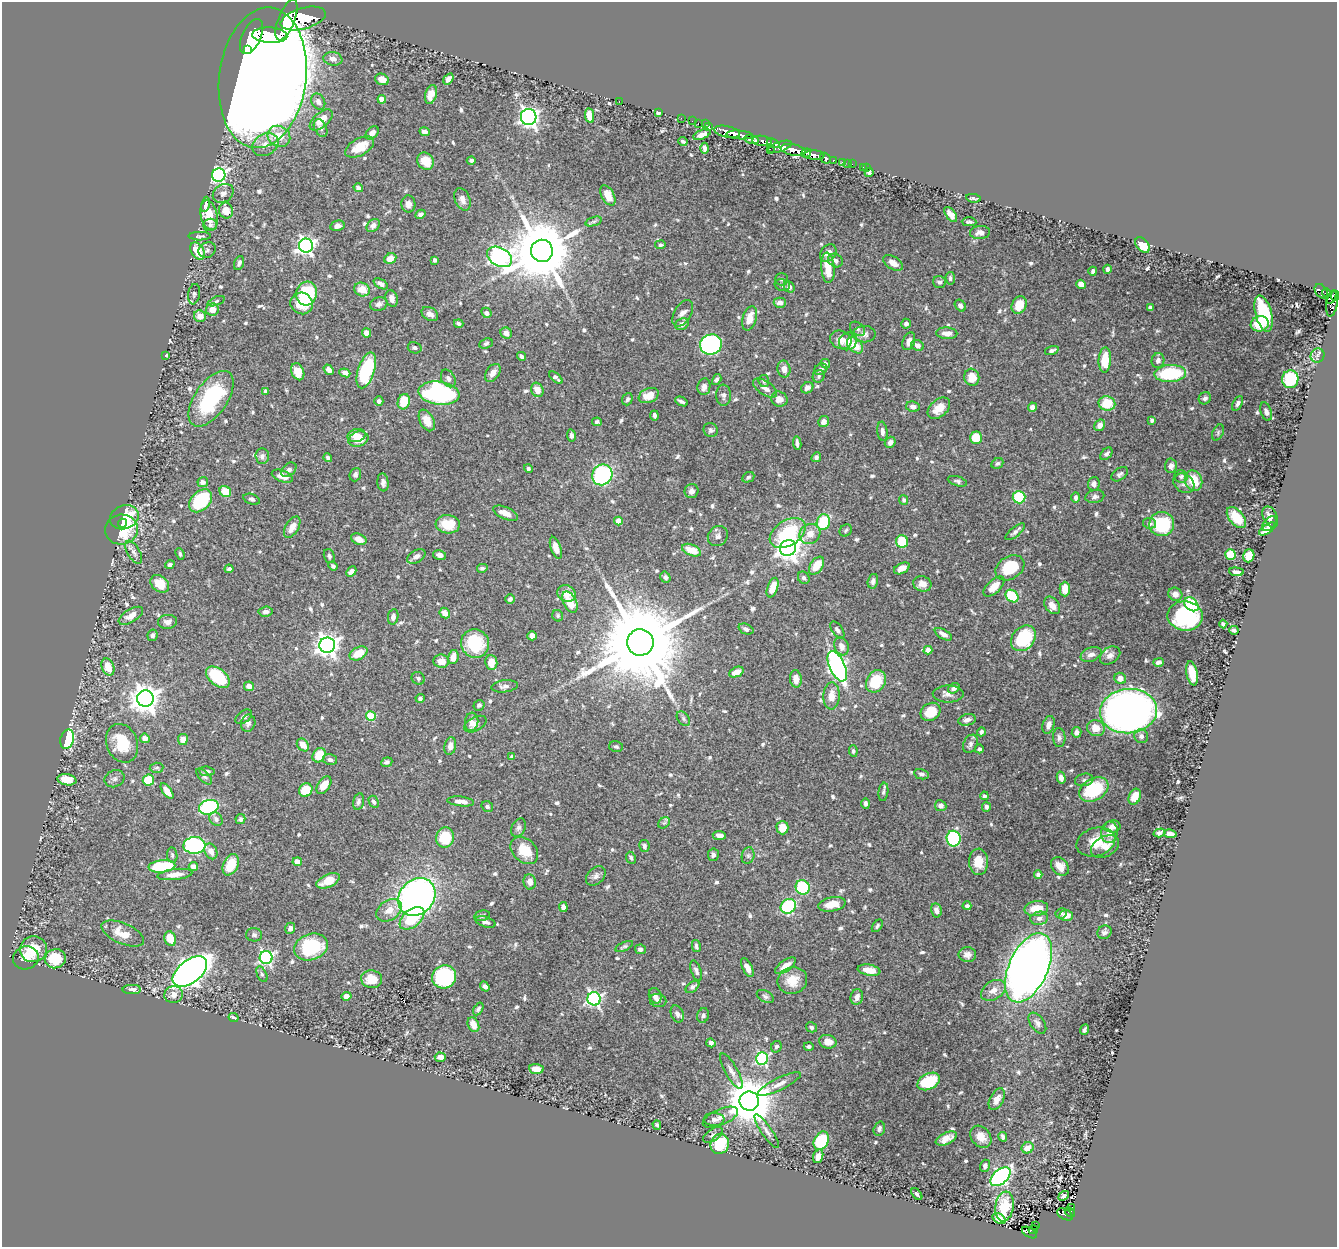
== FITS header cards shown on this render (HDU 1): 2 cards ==
NAXIS1  =                 1335
NAXIS2  =                 1245

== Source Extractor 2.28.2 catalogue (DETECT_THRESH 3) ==
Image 1335 x 1245 px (HDU 1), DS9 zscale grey, 1 PNG px = 1 image px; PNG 1339 x 1249 px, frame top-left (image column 1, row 1245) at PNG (2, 2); each listed source drawn as its Kron ellipse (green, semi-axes under 4 px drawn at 4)
Background 0.879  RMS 0.016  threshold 0.048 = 3 sigma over >= 5 px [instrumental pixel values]
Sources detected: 724; of the 724, the 500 brightest by FLUX_AUTO listed and drawn (224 fainter detections omitted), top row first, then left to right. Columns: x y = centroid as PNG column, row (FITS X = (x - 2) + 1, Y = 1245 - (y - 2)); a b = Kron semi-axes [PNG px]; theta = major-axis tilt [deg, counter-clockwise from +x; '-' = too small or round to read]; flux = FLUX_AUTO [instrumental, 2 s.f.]
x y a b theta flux
303 19 23 10 15 8900
286 20 22 8 68 7100
270 35 18 7 -3 6300
251 37 19 9 65 10000
248 50 2 2 - 4200
333 59 9 6 -10 6.1
263 78 70 43 83 7200
382 79 7 5 -24 9.6
448 79 6 4 56 5.1
431 94 9 6 74 14
382 99 4 4 - 14
619 101 2 2 - 17
318 102 8 6 -61 5.3
658 113 4 4 - 2.9
590 116 7 4 -80 19
529 117 8 7 - 380
681 118 2 2 - 14
321 120 14 7 40 14
692 121 2 2 - 12
698 123 2 2 - 18
705 124 2 2 - 13
709 127 3 3 - 53
321 128 9 6 -62 4.2
425 132 5 4 - 5.5
727 132 13 5 -12 2200
372 133 7 5 47 6.7
702 135 9 4 23 7.4
740 135 13 4 -5 2400
279 136 11 10 - 20
751 140 7 4 -14 530
683 141 4 3 - 2.2
762 141 9 5 -6 1600
773 143 6 3 -21 480
265 145 14 10 29 11
360 147 16 8 29 21
780 147 12 5 19 1000
704 148 5 3 - 3.8
770 149 2 2 - 21
793 150 13 5 -11 3700
806 153 5 4 - 970
814 155 10 4 -3 1900
825 158 5 5 - 440
471 160 4 4 - 2.3
833 160 3 3 - 250
426 161 9 8 - 14
843 162 3 3 - 61
847 163 2 2 - 11
852 164 2 2 - 9.8
863 167 2 2 - 9.2
867 168 2 2 - 8.5
869 173 4 3 - 3.1
219 175 7 6 - 330
358 188 5 4 - 3.7
223 193 11 8 35 5.7
608 195 11 6 -62 13
973 198 7 3 -10 2.2
462 199 12 7 -67 6.8
205 204 8 3 78 3.6
408 204 8 7 - 5.9
226 211 8 7 - 12
420 214 5 4 - 3.4
951 214 9 4 -52 7.8
209 215 15 8 -78 25
594 221 8 3 19 2.3
969 222 7 4 -2 2.6
210 225 7 6 - 3.2
373 225 7 5 43 4.7
337 226 7 5 15 4.7
980 233 10 6 4 6
200 236 11 4 1 2.2
660 245 5 4 - 2.3
1143 245 9 6 -49 18
306 246 7 7 - 410
207 250 9 7 29 3
198 251 9 6 -57 25
542 251 11 11 - 9800
828 253 9 7 51 8
499 257 13 9 -29 480
390 258 6 5 - 13
434 260 4 3 - 2.3
835 260 8 6 -32 3.9
239 263 7 4 69 3.9
893 263 11 6 -31 7.2
828 268 15 6 -86 23
1107 269 4 3 - 3.2
1093 271 4 4 - 2.3
950 278 6 4 -84 2.4
782 279 6 6 - 2.3
939 282 6 5 - 3
381 284 8 4 -31 4.1
1081 284 5 4 - 7.4
782 285 8 6 -16 2.6
789 287 6 5 - 4.7
362 289 8 6 -21 15
1321 291 8 5 -55 270
307 293 12 10 74 89
1326 293 4 3 - 280
194 294 10 6 81 2.7
1335 296 5 3 - 410
1331 297 7 4 56 570
392 298 8 6 -75 6.4
216 301 9 4 22 2.1
302 303 11 10 - 21
780 303 6 5 - 5.5
1332 303 13 5 81 370
379 304 9 6 14 4.6
1019 305 9 7 62 19
960 306 6 5 - 4.2
1150 307 4 3 - 2.2
212 310 6 6 - 11
486 313 5 4 - 3.2
683 313 14 8 60 6.5
430 314 9 6 -34 5.1
1264 314 18 8 -75 59
200 316 6 5 - 11
750 318 12 7 74 14
459 324 5 4 - 2.8
682 324 7 5 28 5.5
906 324 5 4 - 3.7
1260 324 9 7 17 20
857 329 8 6 -40 2.9
366 333 4 4 - 8.3
506 333 6 5 - 6
947 333 10 6 -3 7.7
864 334 11 8 1 6.2
841 340 11 9 -20 8.3
848 341 9 8 - 10
909 341 9 6 69 6.1
486 343 7 5 24 2.9
711 344 11 10 - 260
855 345 9 6 -43 21
917 345 6 5 - 5.1
415 348 7 5 -14 2.8
1052 350 7 3 18 3.3
166 355 4 3 - 3.1
1317 355 7 7 - 3.3
522 356 5 3 - 4
1105 360 12 6 86 32
1158 360 7 6 - 4.3
825 364 5 4 - 2.8
784 369 8 6 -79 7.4
821 369 7 5 28 2.7
329 370 6 4 -52 5.9
366 370 18 8 72 88
298 372 9 6 -68 17
345 373 5 4 - 4.5
493 373 10 6 53 6.9
1170 373 16 8 3 76
819 376 6 5 - 2.3
972 377 8 7 - 15
448 378 9 6 -61 4.1
556 378 8 4 -40 3.6
1290 379 9 8 - 55
717 380 6 4 58 3.1
764 381 6 5 - 2.2
704 387 8 6 81 6.3
765 388 14 6 -34 6.4
807 388 6 5 - 4.9
537 390 7 6 - 9.6
266 391 4 3 - 3.5
439 393 20 11 -8 280
723 395 10 7 90 4.4
649 396 10 7 24 15
1205 398 6 5 - 3.2
211 399 32 16 55 100
627 399 6 5 - 2.6
779 399 8 7 - 8.9
379 401 5 4 - 3.1
681 401 7 3 -26 2.9
404 402 8 6 70 33
1107 403 8 7 - 34
1238 403 8 4 62 3
913 407 7 5 -10 4.2
1032 407 4 4 - 5.5
939 408 13 8 42 14
1266 411 9 5 -70 3.9
654 415 5 3 - 2.9
427 420 11 7 -63 12
1152 420 4 3 - 2.5
597 422 5 3 - 2.2
824 422 6 5 - 5.4
1100 425 6 5 - 6.6
711 430 7 7 - 2.5
882 431 10 5 -83 5.4
1218 432 8 5 65 2.5
571 435 6 4 -80 3
357 436 9 6 14 12
976 438 6 6 - 22
358 439 10 7 19 17
890 442 6 5 - 5.3
797 443 7 3 -84 3.5
1106 454 7 5 45 2.8
262 456 8 6 -86 3.8
816 457 5 4 - 3.1
328 458 4 4 - 2.3
997 463 6 5 - 2.7
1171 466 7 6 - 5.1
528 469 4 4 - 2.3
289 470 9 6 40 3.9
1120 474 9 5 37 3.1
355 475 7 5 68 3.3
602 475 11 10 - 140
282 476 11 5 -21 7.8
1181 476 7 6 - 2.6
748 477 6 5 - 2.2
957 481 10 4 -17 2.6
1194 481 10 8 -67 26
203 482 5 5 - 3.9
383 482 9 5 -83 4.3
1184 483 11 9 -38 5.3
1094 484 6 6 - 5.1
691 491 7 7 - 4.5
225 492 6 5 - 19
1019 497 6 6 - 60
1095 497 9 6 11 3.9
1076 498 5 4 - 3
252 499 8 5 -19 2.7
904 500 5 4 - 2.4
200 501 13 9 45 73
505 513 13 6 -24 10
124 517 14 11 22 49
1236 517 12 7 -50 23
1270 517 11 7 -64 7.7
618 521 4 4 - 19
823 522 8 6 72 53
122 523 4 4 - 15
1149 523 6 5 - 3
448 524 12 9 -4 24
1162 524 12 12 - 72
1269 524 9 5 48 3.4
292 527 12 6 59 9.4
121 529 16 15 - 51
1267 529 9 4 33 6.3
846 530 6 5 - 2.2
1015 532 12 4 39 3.8
788 533 20 12 33 69
810 534 11 9 36 14
718 536 11 9 46 4.6
359 539 8 5 -22 7.2
902 541 6 6 - 44
556 548 11 5 -71 8.7
788 548 8 8 - 790
691 550 10 5 -22 17
134 552 13 6 -60 4.6
180 554 6 4 -69 2.2
439 555 6 5 - 4.3
1230 555 5 5 - 31
329 556 7 5 -71 2.6
1249 556 6 5 - 23
416 557 10 6 31 5.5
170 565 5 4 - 2.3
333 566 5 4 - 2.7
816 566 10 6 55 21
482 568 5 4 - 2.6
902 568 8 5 27 7.5
1010 568 15 11 32 40
229 569 4 4 - 3.5
351 572 6 4 45 4.6
1236 572 7 3 -6 4.5
665 577 6 5 - 3.1
804 578 6 5 - 3.2
873 581 7 5 75 4.2
160 584 10 7 -40 15
922 584 9 7 -16 7.7
994 587 13 6 43 14
773 588 10 5 70 17
1065 589 7 5 90 14
566 593 9 8 - 13
1175 594 7 6 - 6.6
1012 596 7 5 -39 51
510 599 4 4 - 3.6
570 602 11 6 -63 23
1191 604 8 6 -43 84
1052 605 10 7 -53 8.4
266 612 7 5 5 3.9
445 613 5 4 - 8.3
131 616 13 6 32 10
558 616 6 5 - 2.1
1185 616 18 14 -9 100
393 617 8 5 81 5.1
168 622 9 7 6 5.1
1223 624 4 3 - 2.6
746 629 8 5 -22 3.1
837 630 10 5 -55 3.5
1234 630 5 3 - 2.2
943 634 9 4 -30 6
153 635 6 5 - 3
532 636 4 4 - 7.4
1023 638 14 11 48 67
640 642 13 13 - 24000
475 643 15 14 - 59
327 645 8 7 - 740
842 646 9 7 -70 8
928 650 4 4 - 19
358 653 9 6 28 20
1091 654 11 7 22 5.8
1110 655 11 8 34 7
453 657 7 5 79 11
441 661 8 6 -7 12
1158 662 5 4 - 4.3
491 663 7 6 - 11
837 666 16 7 -66 350
108 667 9 6 -70 15
736 672 7 5 24 11
1192 673 12 5 -79 21
218 677 13 8 -39 52
418 678 7 6 - 3.2
1120 678 6 5 - 7.3
796 679 9 6 -83 8.7
876 681 12 9 59 33
249 686 5 4 - 6.2
505 686 13 6 7 5.1
954 688 6 4 35 3.6
948 694 15 8 0 6.4
831 696 13 8 88 12
145 698 8 8 - 1300
420 698 4 4 - 2.9
479 705 6 5 - 2.7
1128 711 29 22 7 760
930 712 10 8 32 22
371 716 5 4 - 48
244 717 9 5 35 3.8
683 719 8 5 -53 2.6
967 720 9 5 12 5.5
472 722 9 6 82 4.7
248 723 9 7 71 3.9
475 724 12 7 28 5.8
1048 725 9 5 72 6.5
1096 728 9 8 - 14
981 732 4 4 - 2.8
1076 732 5 5 - 5.6
1141 736 7 7 - 4.3
145 738 5 4 - 6
1059 738 9 6 -86 3.9
67 739 10 6 76 93
183 739 5 5 - 8.5
122 743 20 15 -69 35
970 744 9 7 66 4
303 745 7 5 -48 10
450 746 9 5 79 6.9
616 747 7 5 -13 2.6
979 749 4 4 - 2.6
853 751 6 4 -82 2.2
319 755 7 6 - 26
512 757 4 4 - 2.5
330 760 7 5 -14 4.5
387 762 6 4 21 2.9
157 768 7 5 3 2.1
207 771 8 4 -6 3.4
922 774 7 5 -11 3.2
204 776 10 5 -46 2.6
1061 777 6 4 -76 4.7
114 779 10 8 24 3.6
67 780 9 5 -10 19
148 780 6 5 - 30
1084 780 9 6 11 3.2
324 785 10 6 54 15
1094 789 16 11 30 66
306 790 7 6 - 30
167 791 9 4 -55 9.2
883 792 9 5 82 2.6
984 796 4 4 - 2.6
1135 797 8 6 68 15
461 801 13 5 -6 8.9
358 802 8 5 77 3.4
374 802 6 4 -63 2.7
866 803 5 4 - 3.2
941 806 6 5 - 4.6
209 807 10 7 16 150
487 807 6 5 - 2.5
986 807 5 4 - 3.7
216 819 7 6 - 3.9
240 819 5 5 - 2.3
664 823 6 5 - 2.3
1112 826 8 6 8 6.5
519 828 10 7 64 3.7
782 828 6 6 - 15
1109 832 11 8 82 13
1160 833 6 4 17 3.4
1170 834 6 4 -10 9
719 835 6 4 -9 4.7
445 838 10 9 - 42
953 839 8 7 - 84
1096 842 20 14 16 23
194 845 11 8 3 170
644 846 6 5 - 3.5
1105 846 15 10 27 12
524 850 16 11 -44 25
211 851 8 6 -63 8.4
172 855 8 5 -83 2.4
713 855 6 5 - 3.6
748 856 8 6 75 3.2
631 858 6 4 -65 2.4
297 862 5 4 - 10
978 862 13 9 -88 17
231 865 11 7 65 27
162 866 13 6 5 69
1060 866 10 8 -48 12
193 867 5 4 - 7.9
175 874 17 5 6 11
1038 875 4 4 - 5.2
596 876 11 8 43 5.5
328 881 12 6 25 19
530 882 7 6 - 6.2
803 887 7 7 - 82
417 897 20 17 47 470
832 904 14 7 10 16
788 906 8 7 - 96
967 906 4 4 - 2.5
563 907 5 4 - 4.5
1036 909 12 7 7 20
389 910 14 10 33 12
936 910 7 5 -79 5.6
1061 913 6 5 - 2.7
1066 915 7 5 3 12
482 916 8 5 11 2.2
412 918 14 8 39 43
1039 918 9 6 11 5.9
486 922 10 5 -18 4.3
877 926 7 4 54 2.5
290 928 6 5 - 4.4
1104 932 7 6 - 3.6
123 933 23 10 -23 18
254 935 8 6 -4 2.8
170 939 7 5 -70 21
624 946 9 4 25 2.2
696 946 6 3 -78 2.4
311 947 17 13 20 71
34 949 13 13 - 24
640 949 5 5 - 3.6
967 955 9 7 -2 5.4
26 958 13 11 21 14
266 958 6 6 - 200
55 959 10 9 - 31
785 966 12 5 35 12
747 968 10 5 -64 8.3
1028 968 37 19 65 1100
869 970 11 5 -10 11
696 971 11 5 -71 3.4
190 972 20 11 38 970
262 974 8 4 -65 2.4
444 977 12 11 - 96
372 979 10 8 -5 18
792 980 15 13 20 20
485 987 5 4 - 4.1
692 987 8 4 38 3.3
132 990 9 4 0 5.7
993 990 13 9 31 9.3
174 994 9 8 - 8.2
346 996 5 4 - 5
655 996 8 6 -70 6.2
765 996 9 5 -27 3
857 997 8 6 77 5.5
594 999 7 6 - 240
658 1001 8 6 -8 3.6
478 1009 7 4 59 2.3
677 1014 9 6 -67 5.1
703 1015 7 5 72 3
233 1018 5 3 - 2.3
1037 1023 12 7 -55 4.9
473 1025 8 5 -65 12
811 1027 5 4 - 2.8
1085 1030 5 3 - 2.2
828 1042 9 7 -12 11
711 1043 4 4 - 3.6
776 1047 6 5 - 2.8
809 1047 5 4 - 2.3
440 1057 5 4 - 7.8
762 1058 6 6 - 120
536 1069 7 5 -5 11
731 1071 20 6 -61 6.8
929 1081 12 7 27 51
779 1084 24 6 26 8.5
997 1099 12 6 62 9.2
749 1101 9 9 - 5100
720 1117 19 8 23 8.3
714 1119 10 6 -2 4.5
657 1125 4 4 - 2.2
879 1129 7 5 73 3.1
767 1131 20 5 -55 5.4
713 1135 11 6 34 3.7
981 1137 12 9 -50 12
1003 1137 5 4 - 3.1
946 1138 11 6 25 8.6
821 1141 10 7 62 57
720 1144 10 9 - 41
1028 1148 6 5 - 11
818 1156 7 5 71 6.3
985 1166 6 5 - 3
1000 1177 12 7 42 240
917 1194 7 4 -48 2.4
1064 1196 6 4 38 3.5
1004 1206 15 9 81 29
1072 1207 3 3 - 17
1070 1212 6 4 -42 61
1065 1214 8 5 -29 110
999 1218 7 4 -33 8.4
1036 1225 3 2 - 11
1033 1230 5 3 - 46
1029 1233 8 4 -31 90
At the frame edge (FLAGS 8, measured only in part): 1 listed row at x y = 1335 296
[224 fainter detections neither listed nor drawn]